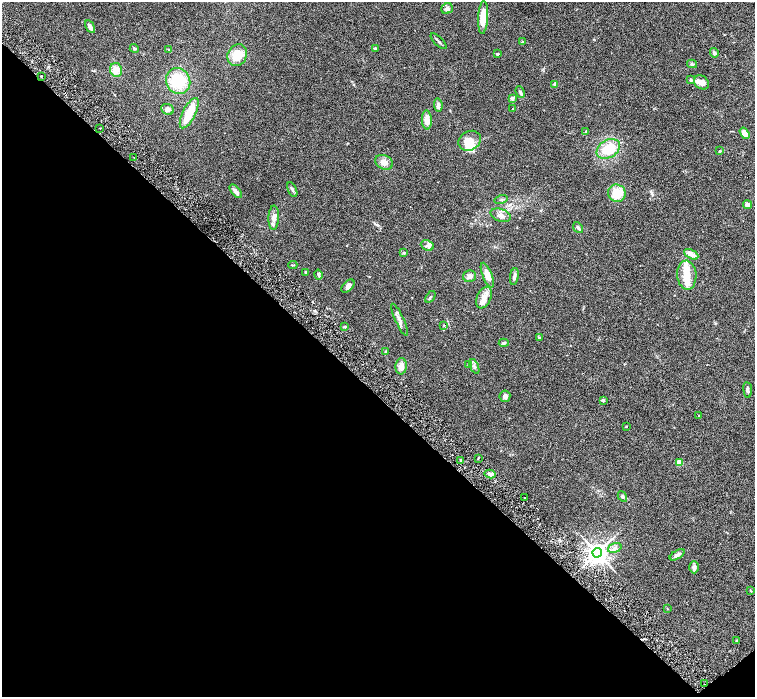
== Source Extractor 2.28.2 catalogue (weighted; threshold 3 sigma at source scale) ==
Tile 14 of 4 x 4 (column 2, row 4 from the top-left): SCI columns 1511-3015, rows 305-1694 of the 6027 x 6025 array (HDU 1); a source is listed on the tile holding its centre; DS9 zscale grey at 2 x 2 block average (1 PNG px = mean of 2 x 2 image px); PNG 757 x 699 px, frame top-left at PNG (2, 2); each listed source drawn as its Kron ellipse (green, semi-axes under 4 px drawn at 4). Shown black and unused: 44% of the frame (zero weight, under 3 of 6 exposures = <1% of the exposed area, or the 3 px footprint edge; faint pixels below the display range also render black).
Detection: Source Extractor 2.28.2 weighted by HDU 2 'WHT'; one run over the whole footprint, this tile lists its part. Background 0.039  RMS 0.0033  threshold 0.0137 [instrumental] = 3 sigma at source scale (4.09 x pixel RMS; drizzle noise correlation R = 1.36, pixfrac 0.8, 0.05/0.05 arcsec/px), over >= 5 px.
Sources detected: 90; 2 inside a brighter object's white glare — neither listed nor drawn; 6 inside a brighter listed object's ellipse — not listed separately; the other 82 listed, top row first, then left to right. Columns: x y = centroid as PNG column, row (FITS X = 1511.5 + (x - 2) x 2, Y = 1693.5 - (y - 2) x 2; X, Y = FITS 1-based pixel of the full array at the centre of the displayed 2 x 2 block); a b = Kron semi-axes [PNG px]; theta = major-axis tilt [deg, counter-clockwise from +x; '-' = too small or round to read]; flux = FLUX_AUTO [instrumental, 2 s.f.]
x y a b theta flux
447 9 6 5 - 2.2
483 18 16 5 87 12
90 27 7 4 -59 2.6
439 41 10 2 -45 1.2
522 42 4 3 - 0.58
134 48 5 3 - 0.87
375 48 2 2 - 2.6
169 49 3 2 - 0.38
714 53 5 4 - 1.2
498 54 2 2 - 1.4
237 55 11 9 61 12
692 64 5 4 - 1.2
116 70 7 6 - 6.1
41 76 2 2 - 0.78
691 80 3 3 - 1
178 81 13 12 - 24
701 82 8 6 -37 4.1
555 84 3 3 - 2
520 92 6 3 -67 1.3
512 98 3 3 - 1.9
438 105 7 4 -84 2.2
168 109 6 5 - 2.7
513 109 2 2 - 0.28
189 113 17 6 63 15
427 120 9 5 -87 6
100 128 2 2 - 0.3
586 131 3 3 - 0.5
744 133 6 4 -57 5
470 141 12 9 27 14
608 149 12 9 30 17
720 151 3 2 - 0.45
134 158 2 2 - 0.27
384 162 9 6 -24 4
292 190 8 3 -67 1.3
236 191 8 4 -51 2.9
617 193 9 8 - 13
501 200 6 2 16 0.82
747 204 4 3 - 3.9
501 215 10 6 -19 3.3
274 218 12 5 88 3.9
578 228 6 3 -50 1.3
427 245 7 5 -24 2.2
404 253 4 3 - 0.73
691 254 8 4 -28 4.2
293 265 4 2 - 0.51
306 272 3 2 - 0.95
318 274 5 3 - 1.2
487 275 13 4 -68 6.9
687 275 14 9 -85 9.2
470 276 7 6 - 2.6
514 276 8 3 80 2.3
348 286 8 4 45 2.8
430 297 7 2 56 0.79
484 298 11 7 66 5.6
399 320 17 4 -66 3.3
444 325 3 3 - 0.42
345 326 4 2 - 0.69
539 338 3 2 - 0.5
504 343 5 3 - 1
385 352 3 2 - 0.4
468 365 3 2 - 0.48
401 366 8 5 86 4.1
474 366 8 3 -67 1.8
748 390 8 3 -83 1.6
505 396 6 5 - 2.1
603 400 4 3 - 0.84
699 416 3 2 - 0.58
626 427 3 2 - 0.35
478 458 2 2 - 0.5
461 460 3 3 - 0.68
679 462 2 2 - 13
490 474 5 4 - 2.5
622 496 5 4 - 1.1
525 497 2 2 - 0.32
615 548 7 4 18 2.3
597 553 5 4 - 540
677 555 8 3 30 2.8
694 567 6 5 - 1.8
751 591 4 2 - 0.45
667 609 3 2 - 0.28
737 641 3 2 - 0.42
704 684 2 2 - 0.34
Diffuse or blended objects may show on this block-average render without a row.